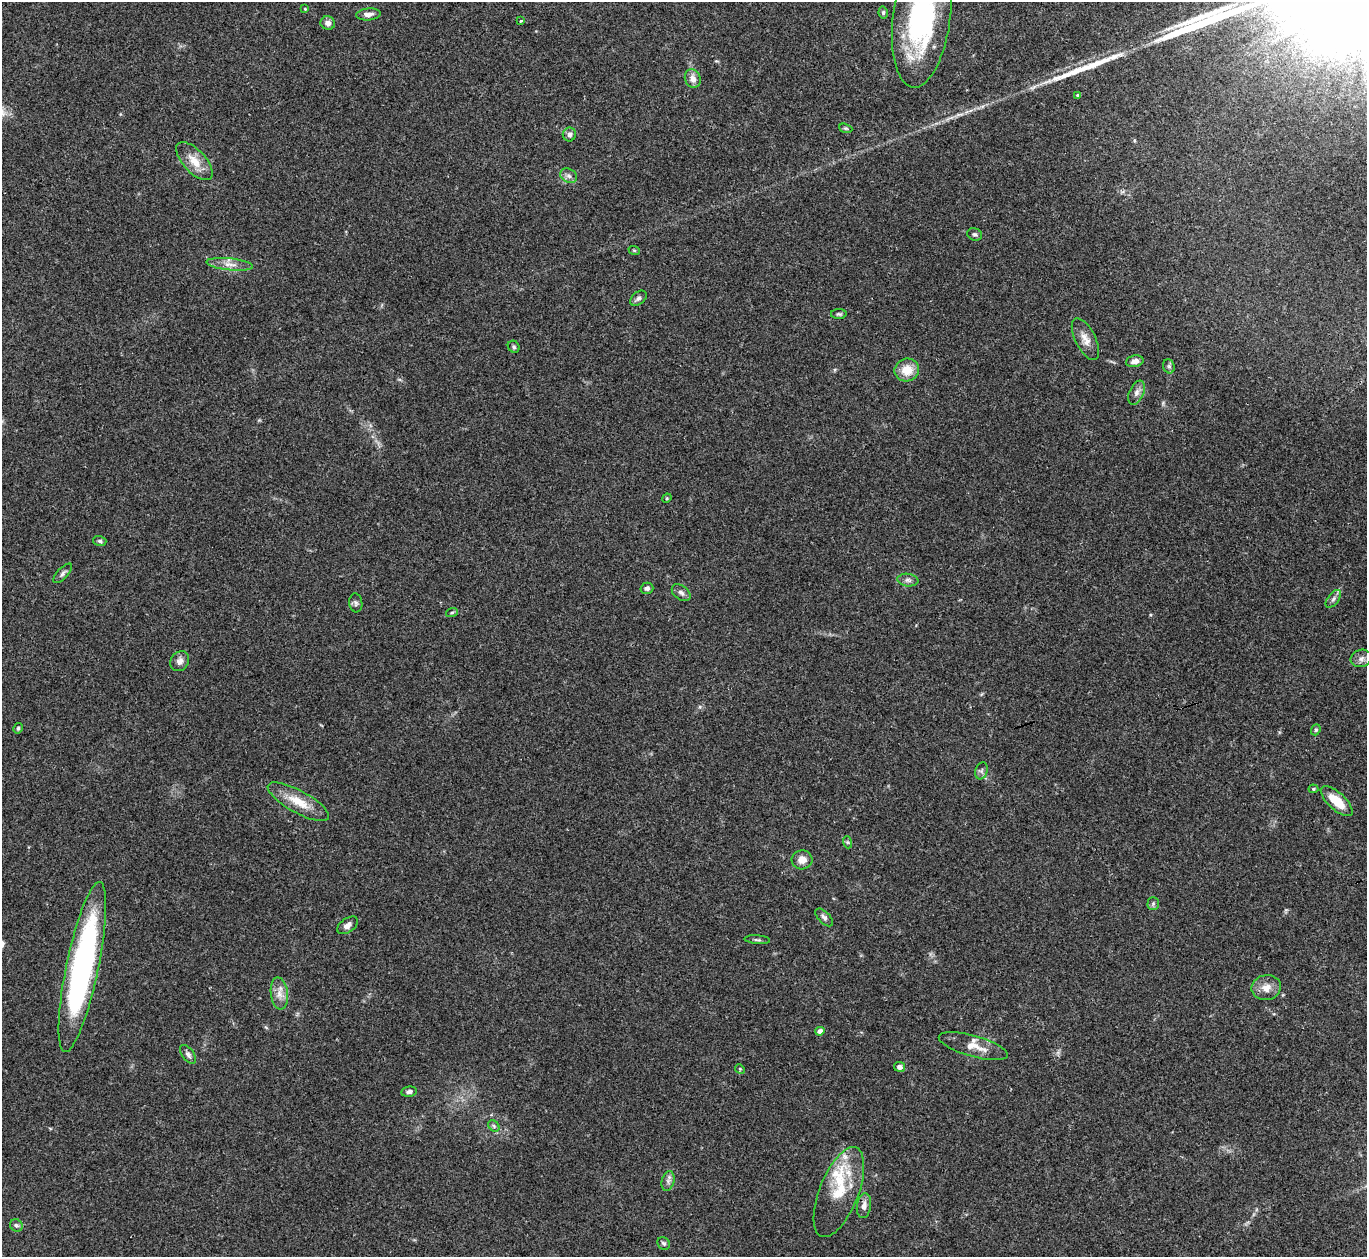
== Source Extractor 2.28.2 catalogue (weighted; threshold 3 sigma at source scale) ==
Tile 10 of 4 x 4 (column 2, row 3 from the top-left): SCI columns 1366-2730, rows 1406-2660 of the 5463 x 5449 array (HDU 1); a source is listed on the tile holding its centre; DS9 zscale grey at full resolution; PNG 1369 x 1259 px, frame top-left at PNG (2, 2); each listed source drawn as its Kron ellipse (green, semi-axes under 4 px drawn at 4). Shown black and unused: <1% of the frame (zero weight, under 3 of 4 exposures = <1% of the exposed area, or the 3 px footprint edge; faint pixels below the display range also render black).
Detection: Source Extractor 2.28.2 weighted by HDU 2 'WHT'; one run over the whole footprint, this tile lists its part. Background 0.122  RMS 0.0047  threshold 0.0211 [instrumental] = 3 sigma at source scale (4.5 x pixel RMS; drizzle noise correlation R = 1.50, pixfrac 1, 0.05/0.05 arcsec/px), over >= 5 px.
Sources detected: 67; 2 long thin detections or spike segments (spike, bleed or trail) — neither listed nor drawn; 4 inside a brighter listed object's ellipse — not listed separately; the other 61 listed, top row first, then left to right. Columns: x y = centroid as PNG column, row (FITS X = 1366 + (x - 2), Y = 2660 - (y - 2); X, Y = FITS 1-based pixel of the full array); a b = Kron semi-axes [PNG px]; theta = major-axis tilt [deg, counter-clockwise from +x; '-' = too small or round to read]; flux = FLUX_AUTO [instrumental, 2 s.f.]
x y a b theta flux
305 9 4 3 - 0.42
883 12 6 4 -79 0.81
368 14 12 6 6 2.3
922 16 72 29 83 81
521 21 3 2 - 0.83
328 23 7 6 - 2.5
693 79 9 7 -73 3.2
1078 95 4 3 - 1.2
846 128 7 4 -19 0.6
569 134 7 6 - 1.8
194 161 24 11 -47 7.5
569 176 9 7 -32 1.8
975 234 7 6 - 1.1
634 250 6 3 -19 0.55
230 264 23 6 -6 4.1
638 298 9 6 41 1.6
839 314 8 5 -1 0.88
1085 339 23 10 -63 4.7
514 347 6 5 - 0.88
1135 361 9 6 11 2.4
1169 366 7 5 -69 1
907 370 12 11 - 8
1136 393 13 7 67 2.4
667 498 5 4 - 0.46
100 541 7 5 -16 0.88
63 573 12 5 47 1.4
908 580 10 6 -7 1.6
647 588 6 5 - 1.3
681 593 10 7 -38 1.7
1333 599 10 5 53 1.5
356 603 9 6 -82 1.3
452 612 6 3 19 0.55
1361 658 11 8 17 2.5
180 661 11 8 55 2.2
18 728 5 4 - 0.81
1316 730 6 4 69 0.72
981 771 9 6 72 1.3
1313 789 5 4 - 0.68
1337 801 20 8 -42 10
298 802 34 11 -29 11
847 842 6 4 -71 0.63
802 860 10 9 - 3.9
1153 904 6 5 - 0.99
824 917 11 5 -46 1.6
348 925 12 7 35 2.5
757 940 13 3 -4 0.97
82 967 87 16 78 130
1266 988 15 12 9 4.9
279 993 16 8 -83 4.3
820 1031 4 4 - 2.2
973 1046 36 10 -16 7.5
188 1054 11 6 -52 1.5
899 1067 5 5 - 2
740 1069 5 4 - 0.51
409 1092 8 5 10 1.7
494 1126 6 5 - 0.91
668 1181 10 6 75 1.7
839 1192 48 19 69 21
864 1206 12 7 81 2.9
16 1225 7 6 - 0.99
664 1243 7 6 - 1
Isophote crosses this tile's border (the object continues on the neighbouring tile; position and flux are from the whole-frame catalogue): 1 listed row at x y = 922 16